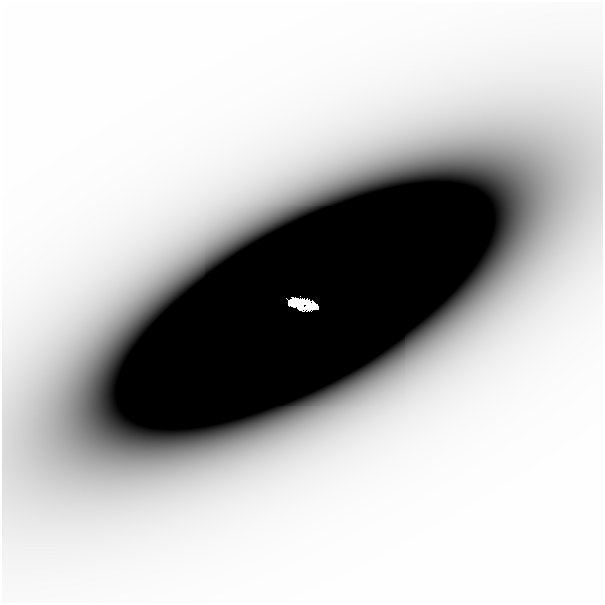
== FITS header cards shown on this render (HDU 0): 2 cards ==
NAXIS1  =                  601
NAXIS2  =                  601

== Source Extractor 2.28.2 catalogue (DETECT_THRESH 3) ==
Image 601 x 601 px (HDU 0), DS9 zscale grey, 1 PNG px = 1 image px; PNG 605 x 605 px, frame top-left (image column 1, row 601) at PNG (2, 2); no overlay
Background -4.51e-08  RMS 2.4e-08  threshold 7.22e-08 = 3 sigma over >= 5 px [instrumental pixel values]
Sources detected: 4; all 4 listed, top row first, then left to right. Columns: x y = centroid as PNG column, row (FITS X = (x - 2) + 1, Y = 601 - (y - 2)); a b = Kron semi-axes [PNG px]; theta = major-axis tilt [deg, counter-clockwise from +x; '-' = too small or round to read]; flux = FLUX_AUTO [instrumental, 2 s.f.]
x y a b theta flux
275 220 32 15 27 8.0e-05
303 304 25 8 -10 4.1e+00
432 349 16 12 25 3.4e-05
283 414 24 8 23 3.7e-05